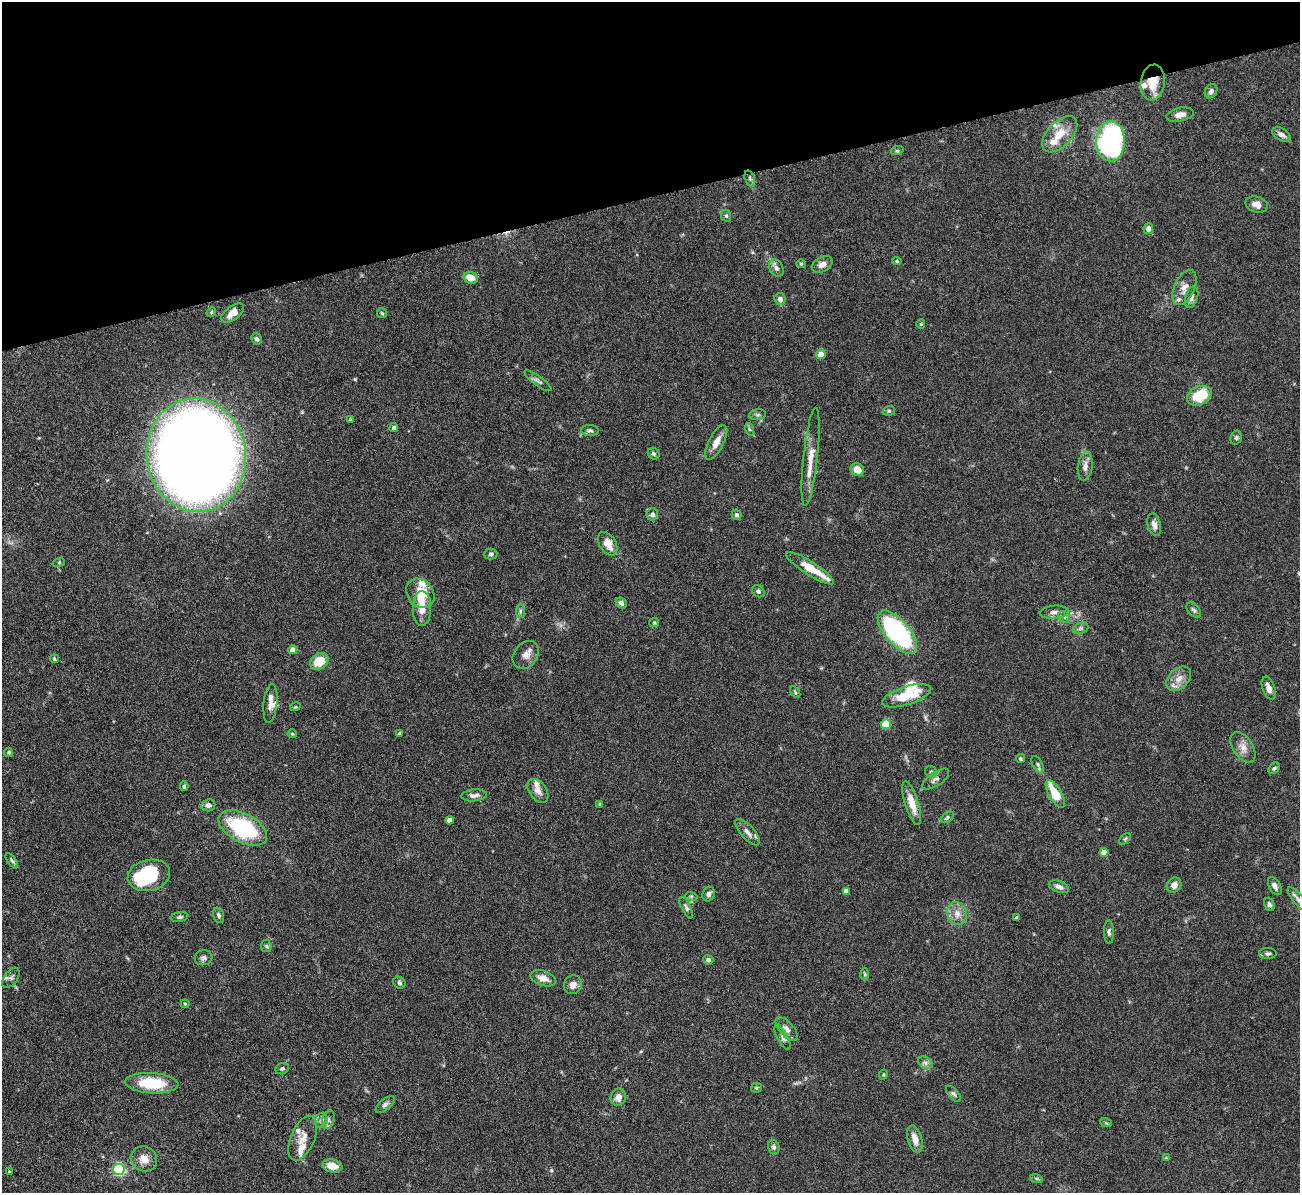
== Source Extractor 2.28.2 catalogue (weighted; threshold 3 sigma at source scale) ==
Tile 3 of 4 x 4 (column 3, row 1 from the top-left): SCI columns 2599-3896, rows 3847-5037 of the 5251 x 5196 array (HDU 1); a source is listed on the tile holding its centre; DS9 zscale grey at full resolution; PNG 1302 x 1195 px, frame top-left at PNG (2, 2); each listed source drawn as its Kron ellipse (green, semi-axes under 4 px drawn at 4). Shown black and unused: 16% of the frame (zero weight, under 5 of 9 exposures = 3% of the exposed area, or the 3 px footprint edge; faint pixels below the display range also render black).
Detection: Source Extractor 2.28.2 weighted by HDU 2 'WHT'; one run over the whole footprint, this tile lists its part. Background 0.12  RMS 0.0038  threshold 0.0155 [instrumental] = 3 sigma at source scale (4.09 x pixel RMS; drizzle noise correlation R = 1.36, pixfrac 0.8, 0.05/0.05 arcsec/px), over >= 5 px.
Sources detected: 153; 1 inside a brighter object's white glare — neither listed nor drawn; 13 inside a brighter listed object's ellipse — not listed separately; the other 139 listed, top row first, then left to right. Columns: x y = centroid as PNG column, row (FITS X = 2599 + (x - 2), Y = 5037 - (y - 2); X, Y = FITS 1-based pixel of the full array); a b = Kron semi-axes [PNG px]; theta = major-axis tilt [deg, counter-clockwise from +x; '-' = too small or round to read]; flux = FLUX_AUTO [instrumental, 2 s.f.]
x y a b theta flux
1153 83 18 12 82 6.5
1211 91 7 6 - 1.1
1180 115 14 6 12 2.2
1060 134 22 12 47 6.4
1281 134 10 6 -32 1.7
1111 141 20 14 89 95
897 151 6 4 18 0.45
750 178 8 5 -71 0.9
1257 204 11 7 -16 2.4
726 216 6 5 - 0.55
1148 228 5 5 - 1.7
897 261 5 4 - 0.52
801 264 5 4 - 0.4
822 264 11 7 30 2.2
776 268 9 6 -60 1.2
471 278 7 5 -21 4
1184 288 19 10 65 3.3
1192 297 11 6 72 1.4
780 299 6 5 - 1.5
211 312 5 4 - 0.48
233 313 13 6 36 3.5
382 313 5 5 - 0.54
921 324 5 4 - 0.4
256 339 6 5 - 0.77
821 354 5 4 - 4.7
538 381 16 4 -36 1.3
1199 396 13 9 26 12
889 411 6 5 - 0.56
757 415 8 5 6 0.79
350 419 4 3 - 0.37
394 428 4 3 - 0.71
749 429 6 4 -71 0.54
590 430 9 5 0 0.84
1236 438 7 5 75 0.74
716 442 19 7 63 3.4
654 454 6 5 - 0.65
196 455 57 49 -82 680
811 457 49 7 84 6
1085 466 14 7 83 2.2
857 470 7 6 - 3.5
652 514 6 5 - 1
737 515 5 4 - 0.78
1154 525 11 6 -74 1.6
608 544 13 8 -59 4.1
491 554 7 5 1 0.81
59 562 6 4 19 0.41
810 568 28 6 -32 6.9
758 591 7 5 -39 0.9
420 593 16 12 -50 5.2
621 603 6 4 -42 1
422 608 17 9 89 4.3
1194 610 9 5 -47 0.84
520 611 7 4 89 0.7
1054 612 15 6 4 1.9
1064 617 6 5 - 0.78
654 623 5 4 - 0.41
1080 628 8 5 20 0.83
897 632 26 12 -49 63
293 650 4 4 - 2.7
526 655 15 11 53 2.9
54 659 4 3 - 0.46
319 661 10 7 34 7.5
1179 679 14 10 44 3.2
1269 688 12 6 -70 2.6
795 692 6 3 -55 0.4
906 696 25 9 18 10
270 703 19 7 84 2.2
295 707 5 3 - 0.31
886 724 5 5 - 14
292 734 5 4 - 0.38
400 734 3 3 - 0.89
1243 747 17 10 -56 3
9 752 4 4 - 0.61
1020 759 4 4 - 0.57
1038 764 9 5 -61 0.89
1274 768 6 4 47 0.61
931 772 6 5 - 0.71
936 779 15 7 34 1.6
184 786 5 3 - 0.5
538 791 13 8 -53 2.3
1055 794 16 6 -60 9.5
474 795 13 6 5 1.4
912 803 23 7 -72 5.1
600 804 4 3 - 0.39
208 805 7 6 - 1.4
947 817 7 5 41 0.61
449 820 4 4 - 2
243 828 26 14 -28 29
747 832 16 6 -48 2.2
1125 839 7 4 45 0.5
1104 852 4 4 - 3.2
12 861 9 4 -54 0.68
149 875 21 15 12 22
1174 885 8 7 - 2.1
1275 886 10 5 -61 1.5
1059 887 10 5 -19 1.4
846 891 4 4 - 2
709 894 7 6 - 1
691 896 6 4 -18 0.48
1298 899 15 5 -50 1.3
1269 904 7 5 -67 0.89
686 908 12 4 -63 0.86
957 914 12 10 -76 2.9
219 915 8 5 -73 0.84
179 917 9 4 10 0.77
1017 918 3 3 - 0.69
1109 932 11 5 -87 0.94
266 946 6 5 - 0.57
1268 954 8 5 0 0.86
204 958 9 7 16 1.1
708 960 5 5 - 0.93
865 974 6 4 -89 0.46
11 978 11 6 54 1.2
543 978 13 7 -18 3.1
399 983 6 5 - 0.71
573 985 9 8 - 2.2
185 1004 4 4 - 0.37
786 1029 14 7 -48 1.8
783 1038 14 5 -61 1.1
925 1063 8 5 -31 1
282 1069 7 5 23 0.68
883 1075 5 4 - 0.38
152 1083 26 10 -3 15
756 1088 5 4 - 0.48
953 1094 10 5 -48 0.82
618 1097 9 7 70 2.4
385 1105 11 5 39 1.1
321 1120 8 6 69 1.2
328 1120 9 6 73 1.2
1106 1123 6 3 -19 0.4
303 1138 24 12 67 4.3
915 1139 14 7 -75 3.1
774 1147 7 6 - 0.87
1166 1158 4 4 - 0.3
144 1159 13 12 - 3.6
332 1166 10 6 -11 3.8
119 1169 5 5 - 50
9 1172 4 2 - 0.27
1036 1178 6 4 -18 0.5
Overlapping masked pixels (flux is a lower limit): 1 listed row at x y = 1153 83
Isophote crosses this tile's border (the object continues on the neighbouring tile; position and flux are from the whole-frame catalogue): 1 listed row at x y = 1298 899